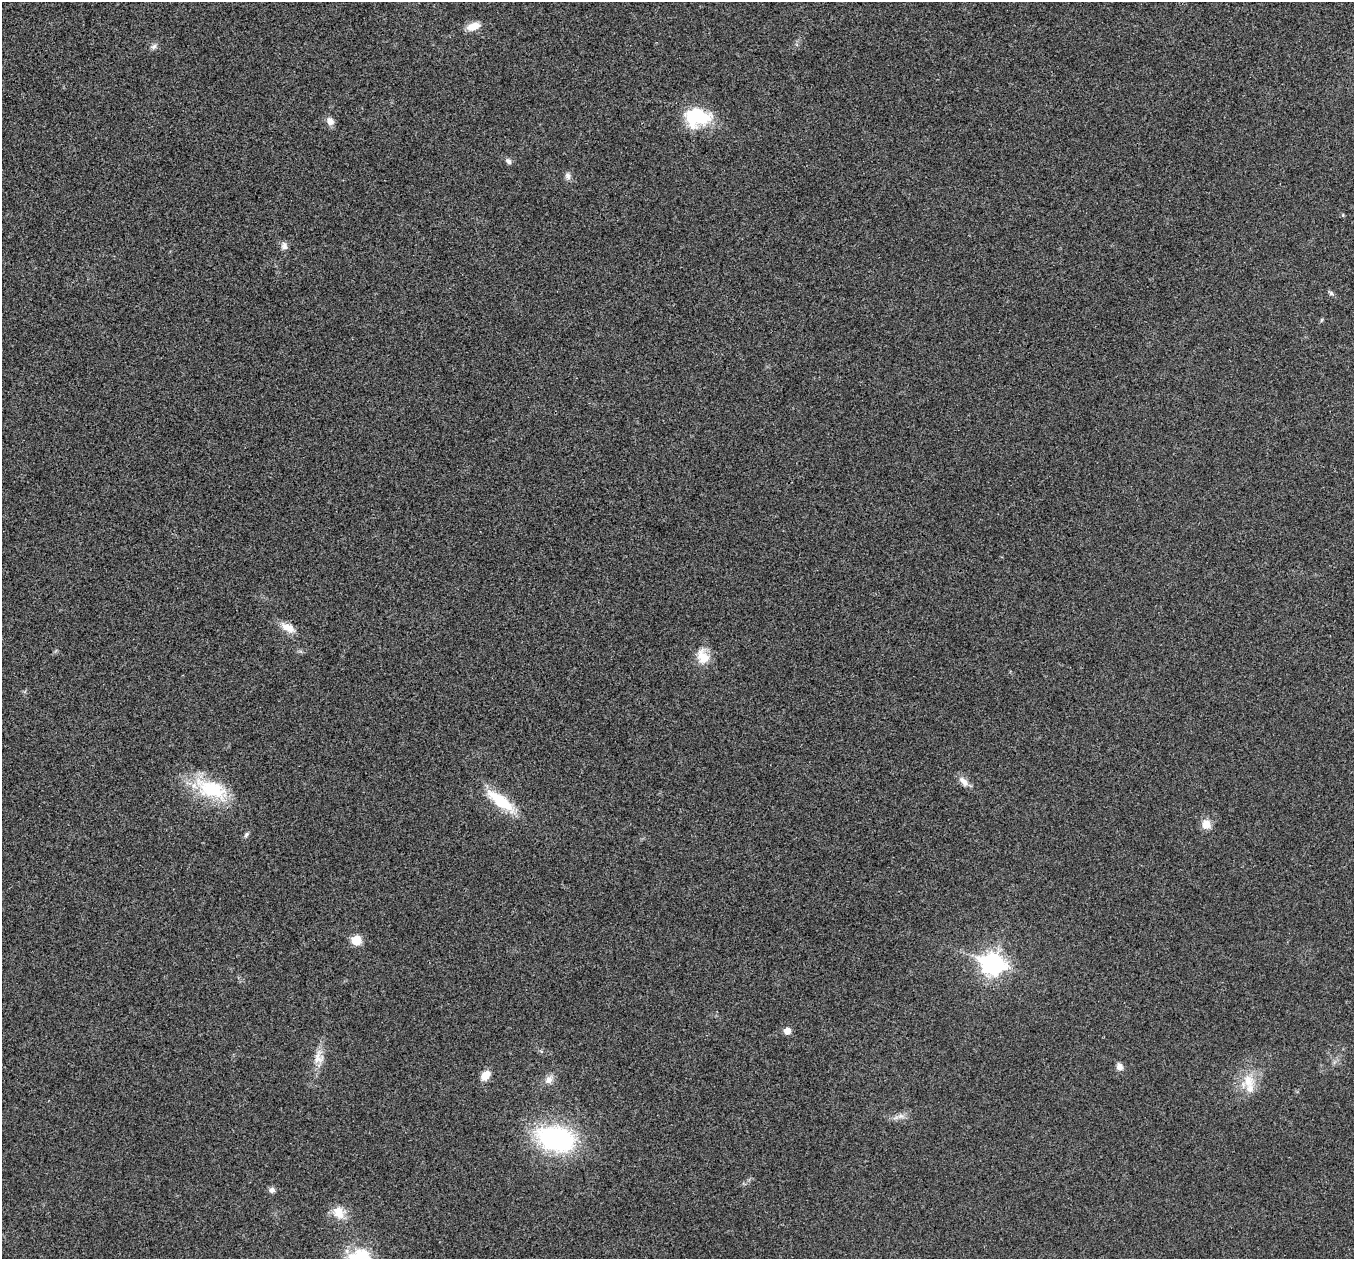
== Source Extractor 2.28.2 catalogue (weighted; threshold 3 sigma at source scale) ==
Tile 10 of 4 x 4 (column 2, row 3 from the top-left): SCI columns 1355-2706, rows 1394-2650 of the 5417 x 5431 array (HDU 1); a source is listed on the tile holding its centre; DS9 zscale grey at full resolution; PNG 1356 x 1261 px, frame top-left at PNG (2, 2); no overlay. Shown black and unused: <1% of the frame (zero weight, under 3 of 4 exposures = <1% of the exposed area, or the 3 px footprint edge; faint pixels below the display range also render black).
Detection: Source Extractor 2.28.2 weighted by HDU 2 'WHT'; one run over the whole footprint, this tile lists its part. Background 0.0223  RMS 0.0052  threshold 0.0234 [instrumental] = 3 sigma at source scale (4.5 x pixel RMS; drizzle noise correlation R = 1.50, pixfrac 1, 0.05/0.05 arcsec/px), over >= 5 px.
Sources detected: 28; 1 inside a brighter listed object's ellipse — not listed separately; the other 27 listed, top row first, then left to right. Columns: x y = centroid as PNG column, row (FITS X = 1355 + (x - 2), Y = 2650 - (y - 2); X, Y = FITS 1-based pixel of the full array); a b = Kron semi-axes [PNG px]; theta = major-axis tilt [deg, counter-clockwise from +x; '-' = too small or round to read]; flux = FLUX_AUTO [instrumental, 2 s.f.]
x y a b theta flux
473 26 17 9 19 5.7
154 46 9 6 42 1.7
697 117 27 19 -1 30
330 121 10 8 -58 3.2
508 161 8 6 -42 1.5
568 176 9 7 -76 1.9
284 246 11 8 -72 2.2
1331 293 7 5 -45 1
288 628 19 9 -30 6.1
703 656 21 15 -66 8.6
964 782 17 8 -47 3.7
212 789 47 22 -22 31
501 801 40 12 -36 21
1206 824 10 10 - 5.7
246 835 8 5 63 1.1
356 940 6 6 - 17
993 964 10 8 -15 270
787 1031 6 6 - 4.7
318 1057 21 13 85 6.5
1119 1067 9 7 -80 2.8
485 1075 11 8 56 5.9
549 1080 12 9 55 3.4
1248 1081 19 17 -68 11
901 1116 7 4 -18 1.5
556 1138 43 27 -15 74
272 1190 8 7 - 1.9
339 1213 18 13 -58 7.5